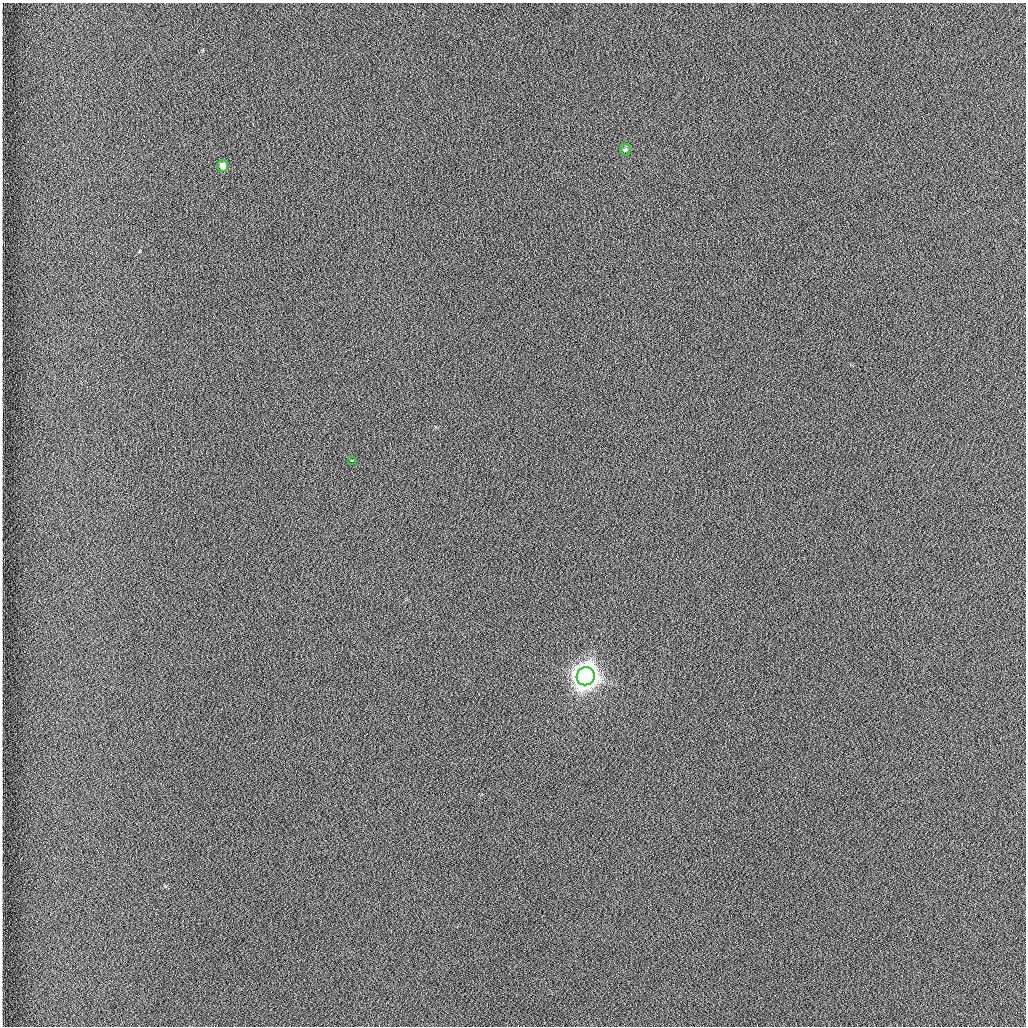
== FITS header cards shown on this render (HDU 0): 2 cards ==
NAXIS1  =                 1024 /fastest changing axis
NAXIS2  =                 1024 /next to fastest changing axis

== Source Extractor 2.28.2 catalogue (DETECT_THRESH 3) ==
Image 1024 x 1024 px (HDU 0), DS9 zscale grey, 1 PNG px = 1 image px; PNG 1028 x 1028 px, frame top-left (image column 1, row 1024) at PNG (2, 3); each listed source drawn as its Kron ellipse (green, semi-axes under 4 px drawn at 4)
Background 1260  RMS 5.9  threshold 17.7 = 3 sigma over >= 5 px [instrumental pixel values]
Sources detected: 4; all 4 listed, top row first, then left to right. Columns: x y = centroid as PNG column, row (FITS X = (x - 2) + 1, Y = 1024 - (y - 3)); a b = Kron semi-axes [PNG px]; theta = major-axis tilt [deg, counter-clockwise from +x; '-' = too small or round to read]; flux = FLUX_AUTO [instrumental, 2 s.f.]
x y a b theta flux
625 150 6 5 - 680
223 166 6 5 - 2500
352 460 3 2 - 1100
586 676 9 9 - 660000